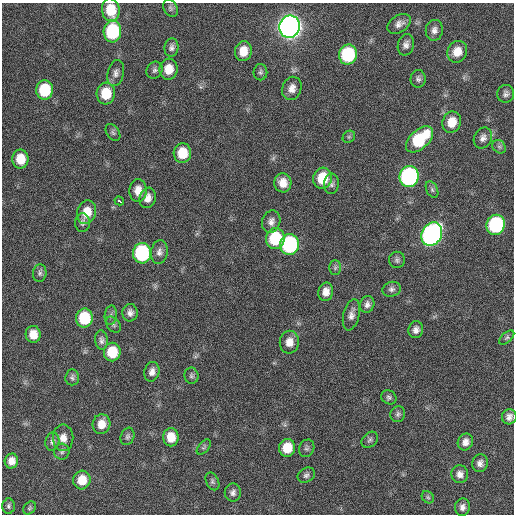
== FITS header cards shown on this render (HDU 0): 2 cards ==
NAXIS1  =                  512 / Axis length
NAXIS2  =                  512 / Axis length

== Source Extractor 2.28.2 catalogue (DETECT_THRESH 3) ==
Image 512 x 512 px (HDU 0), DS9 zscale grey, 1 PNG px = 1 image px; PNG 516 x 516 px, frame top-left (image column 1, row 512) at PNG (2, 3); each listed source drawn as its Kron ellipse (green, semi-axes under 4 px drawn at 4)
Background 158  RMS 13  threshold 38.4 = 3 sigma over >= 5 px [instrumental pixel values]
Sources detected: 90; all 90 listed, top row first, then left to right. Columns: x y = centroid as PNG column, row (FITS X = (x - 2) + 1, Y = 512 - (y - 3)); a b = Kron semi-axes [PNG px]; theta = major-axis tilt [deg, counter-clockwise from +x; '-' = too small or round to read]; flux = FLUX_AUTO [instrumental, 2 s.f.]
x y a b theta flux
170 8 9 6 -64 2200
111 10 11 9 -83 24000
399 24 13 8 33 5100
290 27 11 10 - 930000
434 30 10 8 82 4400
112 31 11 9 85 78000
406 45 11 8 76 4300
171 47 9 7 83 3200
243 51 10 8 78 12000
457 52 11 9 64 12000
348 55 10 9 - 74000
169 69 10 9 - 13000
155 70 9 7 56 2800
260 72 8 7 - 2100
116 73 13 8 77 4600
418 79 9 7 85 2800
292 88 12 9 70 6700
44 90 10 8 85 40000
106 94 11 9 85 24000
506 94 9 8 - 3200
452 122 11 9 71 14000
113 132 9 6 -55 2100
349 137 7 5 44 1500
483 138 11 8 64 4400
420 139 16 9 43 54000
499 147 7 6 - 2100
182 153 10 8 85 21000
20 159 9 8 - 16000
409 176 10 9 - 200000
322 178 11 9 75 25000
283 183 9 8 - 9200
331 184 10 7 85 3200
138 190 11 8 89 8400
432 190 9 5 -64 2200
148 198 10 8 73 6200
119 201 5 3 - 6100
87 212 12 9 74 15000
271 222 11 9 71 5000
82 223 9 7 89 2900
496 225 10 9 - 110000
432 234 12 10 62 340000
275 238 10 9 - 45000
290 245 10 9 - 130000
159 252 12 8 81 4400
142 253 10 9 - 100000
397 260 8 8 - 2600
335 268 7 6 - 2100
40 273 9 7 81 2500
392 289 9 7 15 3000
326 292 9 7 78 6600
367 304 9 7 71 3900
130 313 8 7 - 4200
111 315 9 6 81 3000
351 315 16 8 76 5600
84 318 9 8 - 38000
113 325 9 6 -51 2600
416 330 8 7 - 4200
33 334 8 7 - 11000
507 338 9 5 41 1800
101 340 10 6 -82 3000
289 342 11 9 83 8300
112 352 9 8 - 26000
152 372 10 7 75 5000
191 376 8 7 - 2200
72 377 8 7 - 2300
389 397 8 6 -32 2100
398 414 8 7 - 2400
509 417 7 7 - 4100
101 424 10 9 - 9900
127 436 9 6 70 2300
171 437 9 8 - 14000
63 438 13 10 90 8000
370 440 9 7 44 2400
52 442 9 7 78 2900
465 442 9 7 60 5300
204 447 9 5 50 1900
287 448 9 8 - 19000
307 448 9 7 62 2300
62 452 8 7 - 2500
11 461 7 6 - 7200
480 463 9 8 - 4300
460 474 9 8 - 5100
306 475 9 7 31 2700
82 480 9 8 - 16000
212 481 9 6 -63 2200
233 493 9 8 - 3500
428 497 7 5 -44 1700
8 506 7 6 - 1900
462 507 9 7 83 4100
29 508 7 5 49 1500